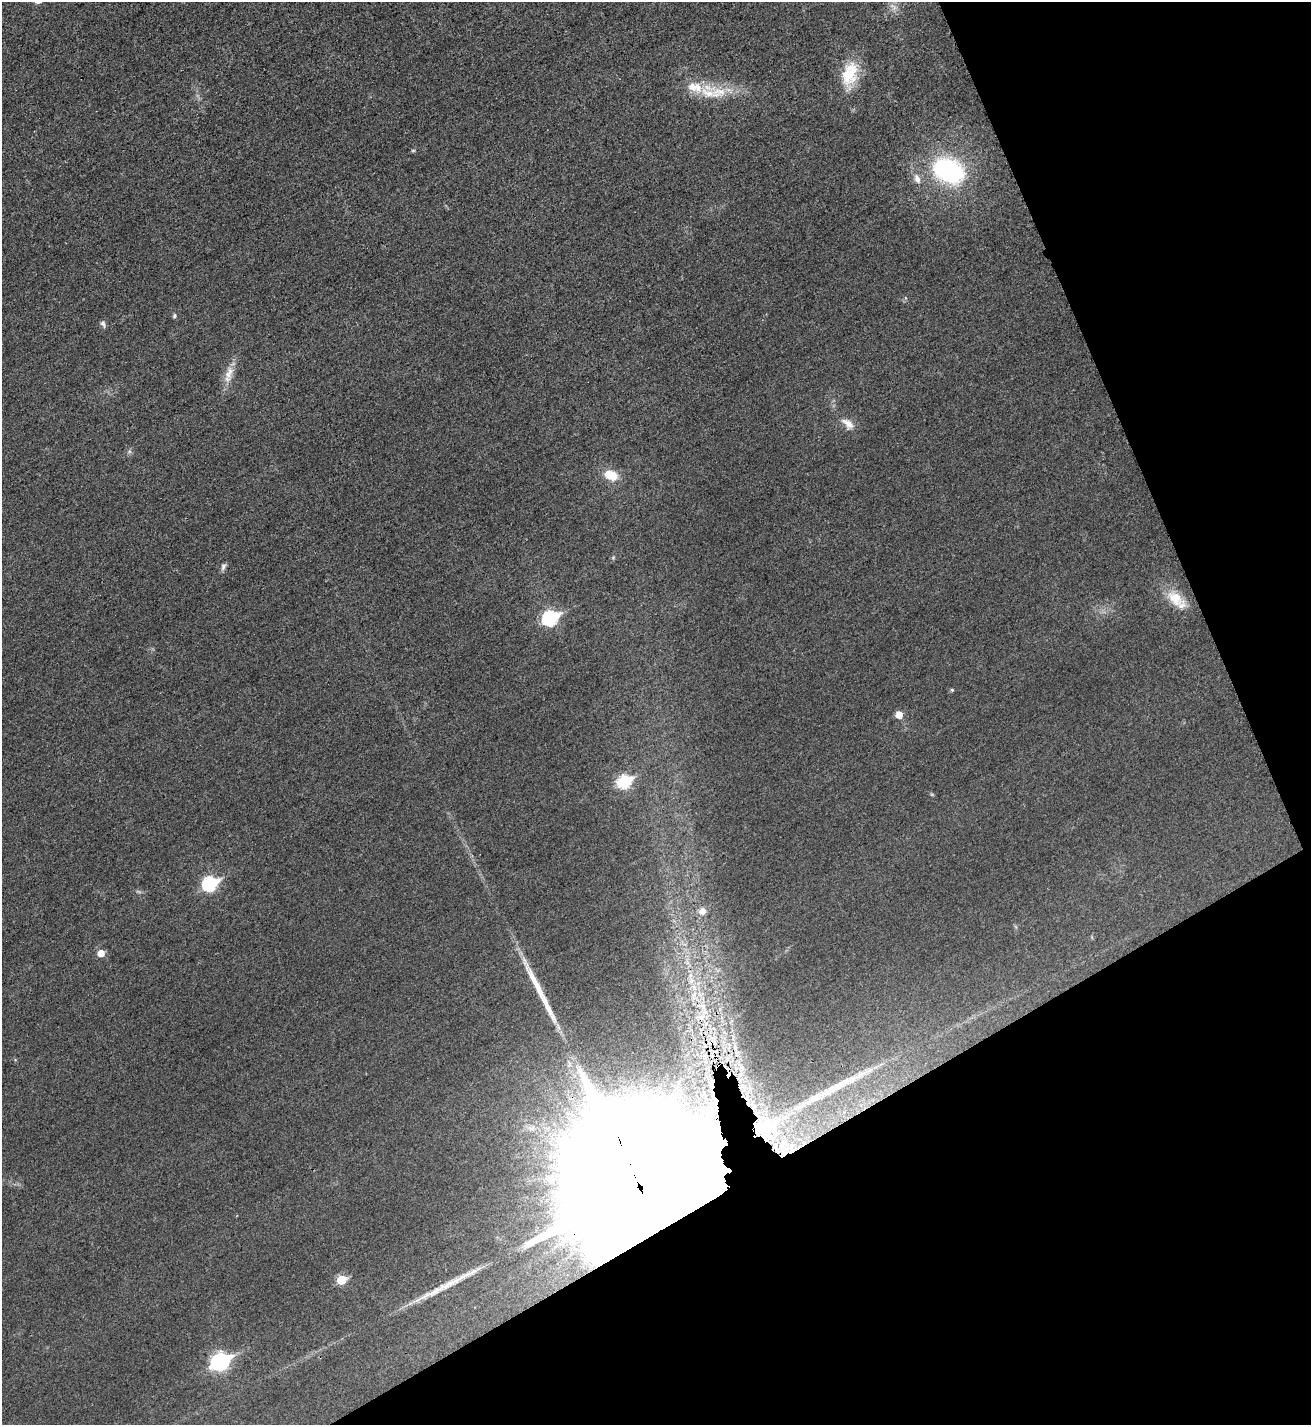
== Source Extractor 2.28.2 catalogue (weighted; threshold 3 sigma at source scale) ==
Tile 12 of 4 x 4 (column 4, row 3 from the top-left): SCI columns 4092-5400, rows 1440-2862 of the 5701 x 5713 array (HDU 1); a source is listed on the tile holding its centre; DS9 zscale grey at full resolution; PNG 1313 x 1427 px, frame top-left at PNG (2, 2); no overlay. Shown black and unused: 24% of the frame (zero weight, under 3 of 4 exposures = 1% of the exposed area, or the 3 px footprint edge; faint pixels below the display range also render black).
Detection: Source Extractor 2.28.2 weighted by HDU 2 'WHT'; one run over the whole footprint, this tile lists its part. Background 0.0167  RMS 0.0057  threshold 0.0258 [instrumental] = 3 sigma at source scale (4.5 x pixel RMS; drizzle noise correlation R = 1.50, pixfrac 1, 0.05/0.05 arcsec/px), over >= 5 px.
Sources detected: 43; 3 too faint to see at this stretch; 1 cosmic-ray / hot-pixel residue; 3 long thin detections or spike segments (spike, bleed or trail) — not listed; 6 inside a brighter listed object's ellipse — not listed separately; the other 30 listed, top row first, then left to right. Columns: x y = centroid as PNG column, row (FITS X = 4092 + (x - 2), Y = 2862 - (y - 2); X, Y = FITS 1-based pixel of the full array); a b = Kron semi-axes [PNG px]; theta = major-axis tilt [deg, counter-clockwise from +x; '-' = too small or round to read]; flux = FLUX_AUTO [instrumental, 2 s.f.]
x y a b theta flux
893 7 14 7 -46 3.5
850 74 35 19 78 21
710 93 41 11 -10 17
948 171 30 22 -25 82
917 179 15 8 -69 4.6
174 316 6 4 76 0.91
103 324 9 5 -64 1.8
229 373 22 11 73 7.7
848 424 21 11 -43 6.1
129 452 7 4 19 1
611 475 17 11 -22 11
613 558 6 4 46 0.74
223 566 11 5 69 1.8
1175 598 27 15 -38 14
550 618 8 7 - 100
952 690 4 4 - 0.75
899 715 6 6 - 7.5
624 781 8 6 29 67
210 884 8 7 - 81
702 911 11 10 - 3.5
101 953 6 5 - 8.1
694 987 12 6 -75 4.8
701 1017 12 10 60 6.7
735 1047 10 6 87 3.1
15 1060 5 3 - 0.47
711 1083 15 8 -82 5.8
763 1127 44 19 21 35
641 1191 57 28 -67 90000
342 1280 6 5 - 20
220 1361 9 7 27 170
Overlapping masked pixels (flux is a lower limit): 4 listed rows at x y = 701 1017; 711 1083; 763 1127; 641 1191